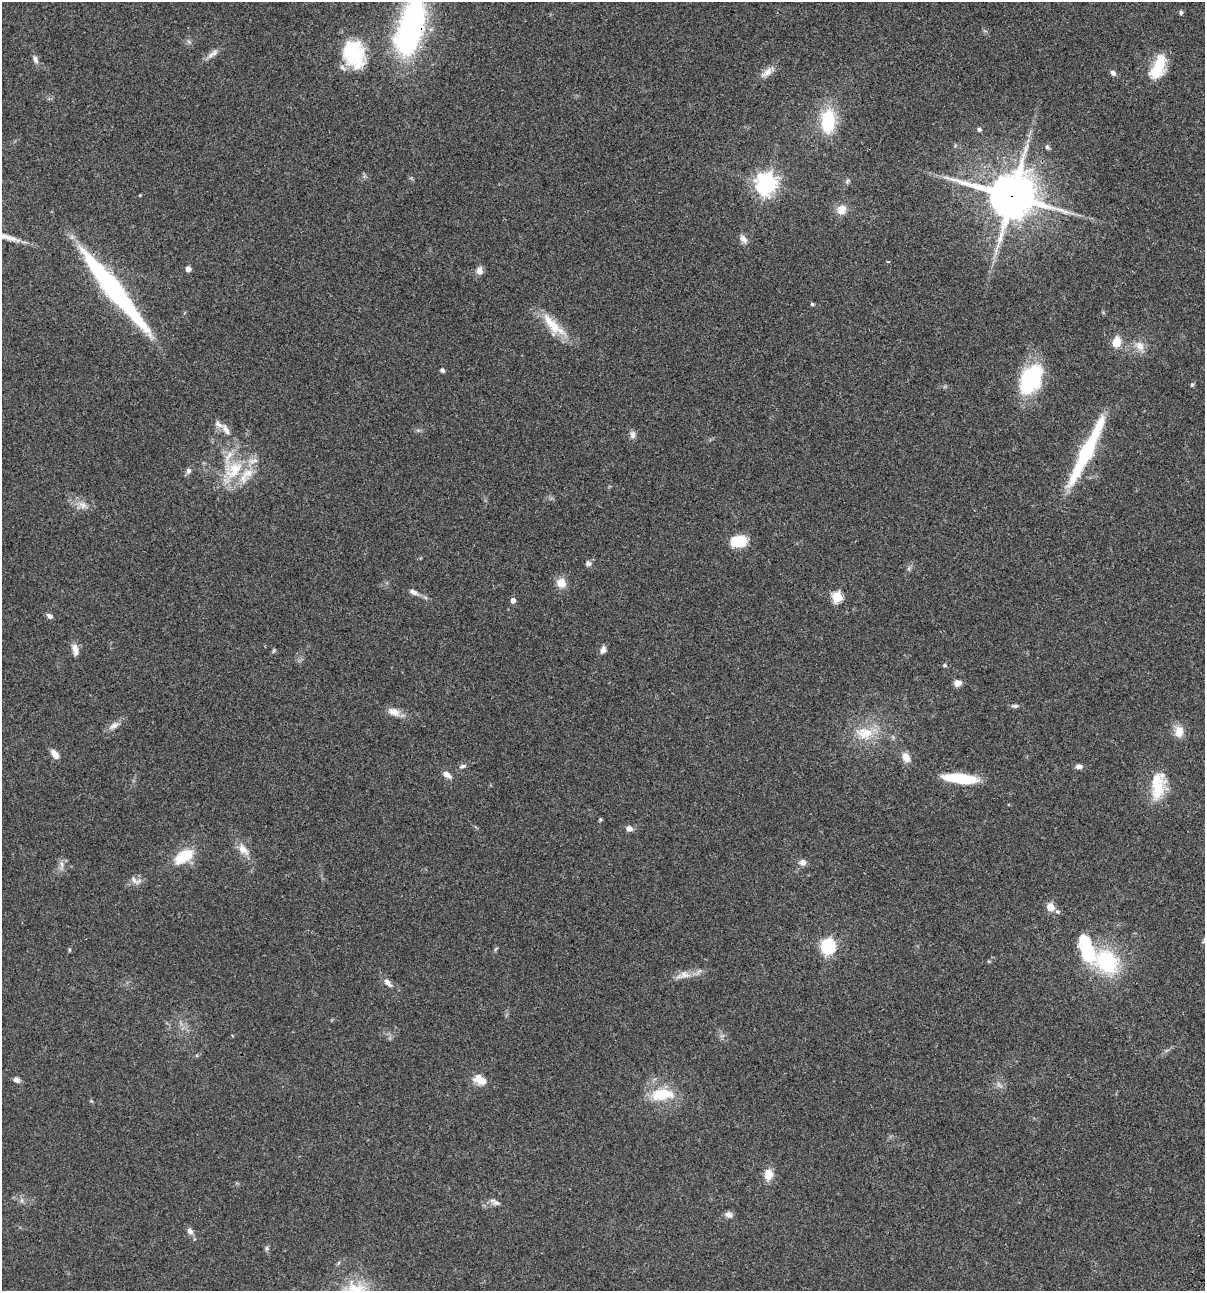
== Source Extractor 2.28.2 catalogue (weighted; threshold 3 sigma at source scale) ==
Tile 6 of 4 x 4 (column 2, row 2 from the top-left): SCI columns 1438-2640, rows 2696-3984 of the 5405 x 5389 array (HDU 1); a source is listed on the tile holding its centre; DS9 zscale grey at full resolution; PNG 1207 x 1293 px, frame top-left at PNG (2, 2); no overlay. Shown black and unused: <1% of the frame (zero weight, under 3 of 4 exposures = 9% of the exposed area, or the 3 px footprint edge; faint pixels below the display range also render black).
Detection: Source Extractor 2.28.2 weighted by HDU 2 'WHT'; one run over the whole footprint, this tile lists its part. Background 0.0456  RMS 0.0054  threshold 0.0245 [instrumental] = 3 sigma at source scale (4.5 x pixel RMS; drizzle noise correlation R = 1.50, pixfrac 1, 0.05/0.05 arcsec/px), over >= 5 px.
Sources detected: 92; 8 inside a brighter listed object's ellipse — not listed separately; the other 84 listed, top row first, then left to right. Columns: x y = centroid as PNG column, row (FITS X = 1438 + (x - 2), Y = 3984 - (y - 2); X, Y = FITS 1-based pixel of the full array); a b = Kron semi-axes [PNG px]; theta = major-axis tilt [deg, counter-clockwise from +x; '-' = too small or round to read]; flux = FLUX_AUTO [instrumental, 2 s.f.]
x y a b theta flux
1181 12 5 4 - 1.3
411 27 56 23 75 140
189 42 7 4 -20 0.95
212 54 19 7 36 3.1
354 54 33 24 -71 32
35 59 11 6 -73 2
1158 67 29 13 68 17
767 72 18 9 37 4.3
1113 73 7 6 - 1.8
828 121 21 12 88 32
979 129 5 4 - 1.5
1047 147 7 5 -68 1.1
847 181 7 5 47 1.1
766 184 8 7 - 360
140 195 3 3 - 0.45
1012 196 16 15 - 2100
841 210 11 10 - 5.9
743 239 13 8 -52 2.7
188 269 4 4 - 3
479 271 10 8 84 3.1
114 290 100 14 -51 100
812 304 4 4 - 0.71
554 325 36 14 -42 14
1116 342 10 8 80 7.9
1139 346 15 12 -49 5.1
442 370 4 4 - 1.6
1031 379 24 16 61 63
1192 385 5 4 - 1
226 430 18 7 -61 3.9
632 435 11 7 84 2
1087 451 90 12 64 46
233 470 40 21 51 25
188 471 8 6 67 1.8
82 505 13 9 -30 3.9
738 541 19 13 9 11
588 563 7 6 - 1.9
561 583 11 10 - 6
413 592 13 6 -27 2.6
837 597 6 5 - 35
513 600 5 4 - 2.7
49 616 8 5 -34 1.6
75 650 15 7 -79 3.8
603 650 9 6 68 2.5
274 651 7 4 69 0.72
944 665 5 4 - 0.71
957 683 8 7 - 3.3
1015 706 11 5 -5 1.2
394 712 17 10 -21 4.8
114 725 14 8 32 3.2
1179 731 15 11 88 5.8
864 733 28 18 -10 15
55 754 12 6 -50 3.6
906 758 11 8 -54 5.4
462 766 8 5 18 1.5
1079 766 8 6 -4 2
447 774 11 6 -37 3.6
961 778 34 9 -6 24
1158 788 30 19 72 15
600 820 5 4 - 0.62
629 829 7 6 - 2.9
243 849 19 10 -50 5.8
184 856 27 14 31 14
802 862 8 7 - 2.7
61 865 14 4 85 2
135 880 17 8 -27 2.8
1050 907 5 5 - 14
1057 912 6 6 - 1.1
1204 940 10 5 63 1.1
828 946 6 6 - 100
69 950 5 3 - 0.57
1107 962 29 23 -45 40
683 975 23 10 13 5.6
388 983 14 7 -47 2.9
16 1080 9 7 -19 1.7
483 1081 9 7 23 4.6
999 1084 8 5 -59 1.6
662 1094 28 13 6 17
91 1101 5 4 - 0.6
768 1174 12 9 -90 6.5
22 1200 7 4 72 1.1
495 1202 15 6 -26 2.3
728 1215 10 7 -31 2.1
190 1231 8 6 -63 2.4
267 1248 6 6 - 1.1
Overlapping masked pixels (flux is a lower limit): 4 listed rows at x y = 411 27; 354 54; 1012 196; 114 290
Isophote crosses this tile's border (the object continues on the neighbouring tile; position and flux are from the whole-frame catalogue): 2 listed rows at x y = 411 27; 1204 940